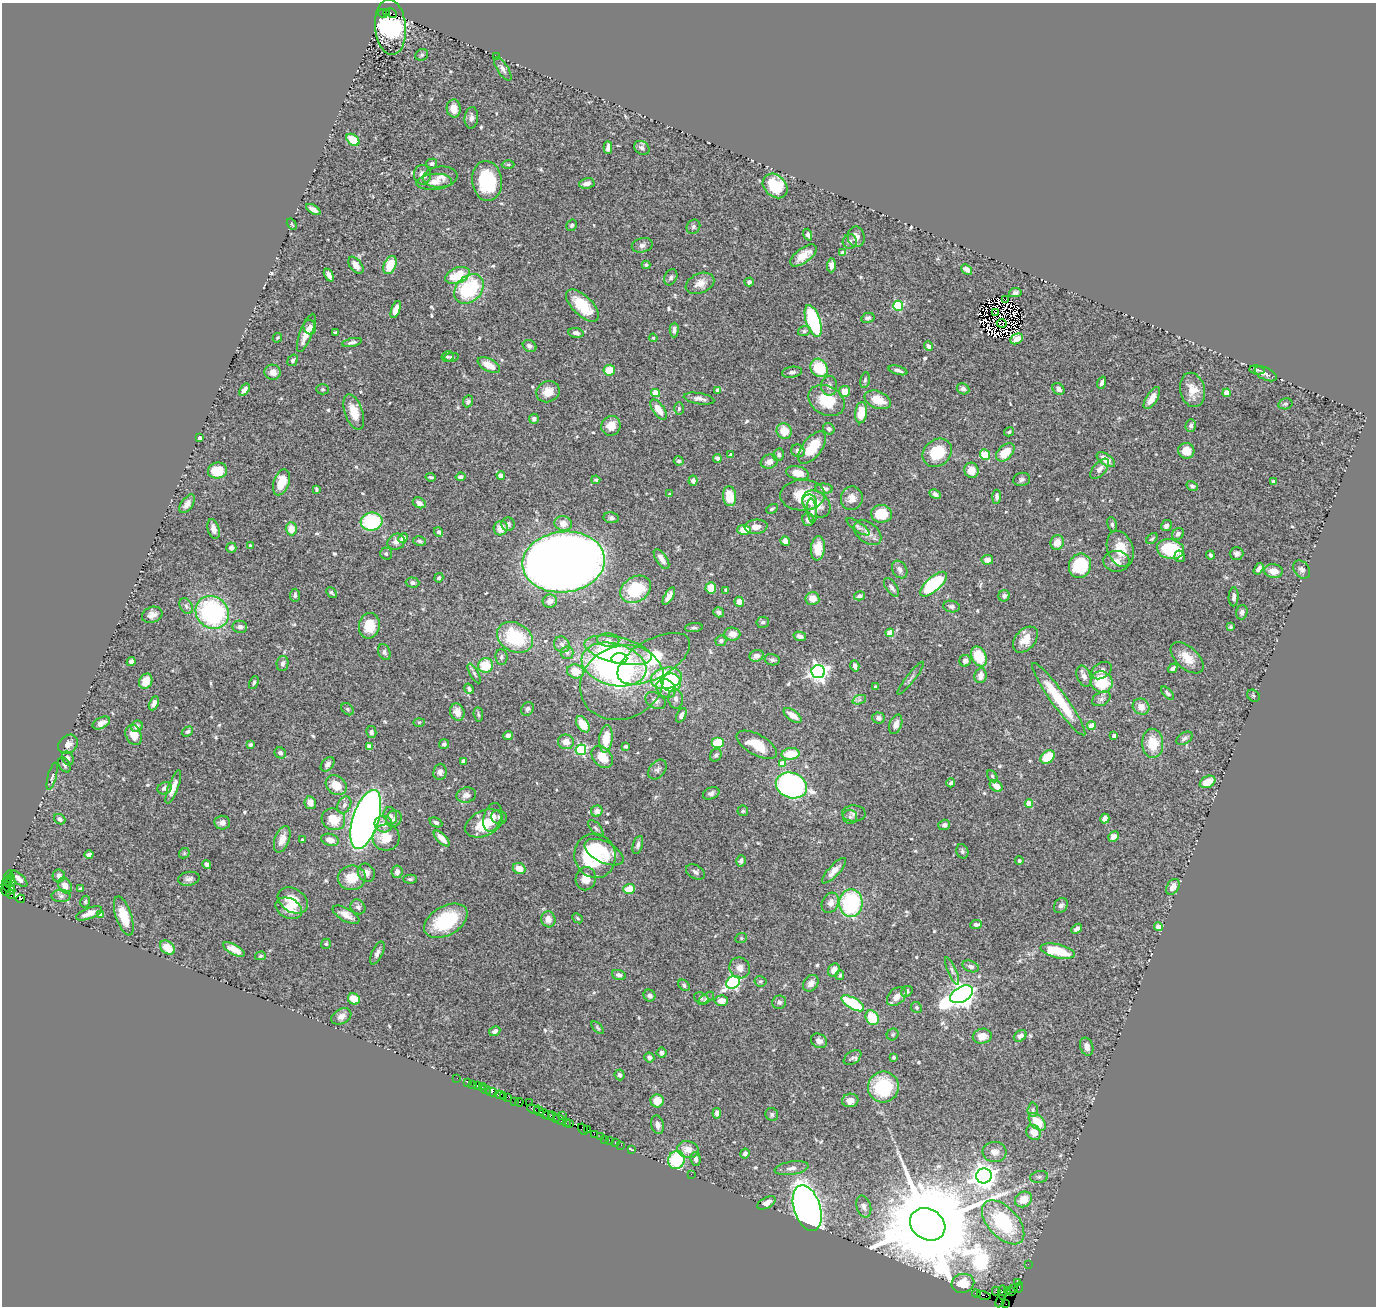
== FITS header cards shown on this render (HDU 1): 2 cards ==
NAXIS1  =                 1374
NAXIS2  =                 1304

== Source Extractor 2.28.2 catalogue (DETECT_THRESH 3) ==
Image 1374 x 1304 px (HDU 1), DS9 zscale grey, 1 PNG px = 1 image px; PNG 1378 x 1308 px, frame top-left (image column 1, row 1304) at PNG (2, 3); each listed source drawn as its Kron ellipse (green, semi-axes under 4 px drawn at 4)
Background 2.72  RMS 0.052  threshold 0.156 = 3 sigma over >= 5 px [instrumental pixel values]
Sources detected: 588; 9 with non-positive FLUX_AUTO (blend fragments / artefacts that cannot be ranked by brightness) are neither listed nor drawn; of the other 579, the 500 brightest by FLUX_AUTO listed and drawn (79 fainter detections omitted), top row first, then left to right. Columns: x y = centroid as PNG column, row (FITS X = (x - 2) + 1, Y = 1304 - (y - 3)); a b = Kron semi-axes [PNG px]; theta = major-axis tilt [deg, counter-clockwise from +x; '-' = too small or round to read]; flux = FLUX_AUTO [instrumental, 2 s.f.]
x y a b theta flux
383 13 5 2 - 210
387 13 3 2 - 300
391 13 6 2 -26 450
390 27 28 15 -85 530
422 55 6 5 - 6.5
497 56 3 2 - 5.6
503 69 14 5 -57 15
454 108 9 7 -87 27
471 118 11 6 85 15
353 140 7 5 -40 77
608 148 6 4 87 18
642 148 8 6 -35 12
432 164 5 5 - 8
508 165 6 4 0 5.3
422 175 9 8 - 26
440 177 17 10 5 29
487 181 20 15 -82 210
434 182 18 8 4 29
587 183 8 5 10 19
775 186 14 10 -44 150
313 209 8 4 -30 19
292 224 6 4 -58 4.9
572 225 6 5 - 6.8
693 227 7 6 - 7.7
808 235 6 4 -71 12
856 237 10 8 -82 24
850 241 7 7 - 11
642 245 10 7 14 15
843 253 4 4 - 23
803 255 15 7 37 46
356 265 10 6 -52 25
390 265 9 6 67 79
646 265 4 4 - 6
831 265 7 4 87 23
967 269 6 4 -42 22
329 275 7 4 -62 16
457 275 13 7 22 110
671 277 8 6 65 10
749 282 4 4 - 11
700 283 15 10 24 33
469 289 16 12 46 270
1015 293 6 4 12 8.1
1006 299 3 3 - 240
582 305 21 10 -44 95
898 306 5 5 - 270
396 309 9 4 70 23
996 312 3 2 - 7.7
868 318 6 5 - 7.9
813 321 16 7 -71 370
1002 323 5 2 - 6.1
310 327 7 6 - 14
674 330 7 4 88 12
804 331 6 5 - 7.6
306 333 20 6 69 42
336 333 4 3 - 6.3
576 333 8 5 -9 11
277 338 5 4 - 5.6
653 338 4 4 - 4.9
1017 339 7 5 26 24
352 342 10 4 13 12
530 346 7 5 -31 10
928 346 5 4 - 11
447 357 6 5 - 6.5
451 357 7 4 9 5.7
293 360 6 5 - 6.5
489 365 12 6 -28 44
819 368 10 8 -54 120
609 370 6 5 - 61
898 370 9 3 -16 11
1257 370 7 4 -8 6.2
273 372 8 7 - 21
792 372 10 5 8 10
1266 374 12 6 -26 12
865 380 8 5 80 6.5
1102 383 6 3 68 8.9
829 386 10 8 -87 15
323 389 6 5 - 5.5
963 389 6 5 - 14
1058 389 6 5 - 14
244 390 7 4 55 17
718 390 4 4 - 18
1192 390 17 12 -76 49
845 391 5 5 - 51
548 392 12 10 23 44
656 393 4 4 - 120
1227 393 4 4 - 59
1152 398 12 5 57 34
699 399 15 5 -9 17
827 400 19 14 -29 110
878 400 14 8 -22 61
468 401 6 5 - 9.8
1285 404 7 5 12 6.5
679 409 6 5 - 7.3
659 410 12 5 -55 41
354 412 18 9 -71 64
861 413 11 6 84 74
534 419 5 4 - 9.8
1191 425 6 5 - 11
611 426 10 9 - 38
829 429 6 5 - 8.3
784 431 8 7 - 58
1009 432 5 4 - 5.4
199 438 4 3 - 12
812 447 19 9 52 90
798 451 7 6 - 12
1186 451 8 8 - 38
1005 452 11 7 43 72
937 453 16 13 40 130
985 454 5 5 - 79
731 455 4 3 - 16
779 455 6 5 - 9.2
717 458 4 4 - 15
1106 460 10 5 -37 41
679 461 5 4 - 8.4
769 462 8 7 - 22
1100 469 12 6 49 19
971 470 8 7 - 39
217 471 9 8 - 64
797 473 12 6 -13 45
501 475 4 4 - 31
431 477 5 3 - 5.3
460 477 5 4 - 13
1022 479 8 6 14 9.3
596 480 4 3 - 5.1
693 481 5 4 - 16
281 482 13 8 70 62
1274 482 4 4 - 12
1192 486 6 4 -33 8.8
316 489 4 3 - 5.3
824 489 9 5 -6 12
670 494 3 3 - 5.4
935 494 6 4 -29 14
802 495 22 15 1 86
730 496 10 6 -83 94
997 497 7 4 88 13
852 498 12 11 - 30
810 502 8 7 - 12
419 503 7 5 -27 17
187 504 11 5 54 18
816 504 16 12 -39 53
772 509 6 4 29 6.9
812 511 12 4 -84 12
881 514 10 9 - 86
611 518 8 5 -10 9.3
808 520 6 5 - 14
371 522 11 9 7 240
563 523 8 7 - 33
508 524 7 6 - 11
1112 524 7 5 -80 7.7
1166 526 6 5 - 14
756 527 11 7 6 28
858 527 13 4 -35 12
501 528 7 7 - 43
213 529 10 5 -74 20
291 529 6 5 - 44
744 530 6 5 - 73
439 532 5 4 - 7.9
868 533 15 10 -39 30
1178 534 6 5 - 11
403 538 5 4 - 21
1152 539 6 4 47 5.2
420 541 6 4 -14 7.2
785 541 5 4 - 32
396 542 9 7 32 17
1057 542 7 6 - 36
250 546 3 3 - 6.8
231 548 5 5 - 12
818 548 12 7 84 65
1120 549 18 13 -70 69
1170 549 14 10 -12 190
386 554 6 6 - 7.1
1237 554 7 6 - 13
1210 555 4 3 - 8
1180 556 6 5 - 8.6
661 559 11 5 -57 22
987 560 6 5 - 21
1116 561 13 10 -4 29
564 562 41 30 7 7100
1080 566 12 11 - 180
900 569 9 7 -57 16
1259 569 6 4 58 18
1302 570 10 7 -52 13
1273 571 9 6 -6 38
439 578 5 4 - 7
412 583 7 5 -4 10
933 584 17 7 42 290
891 587 10 5 -55 15
711 588 5 5 - 68
636 589 16 12 31 170
726 590 4 4 - 5.1
331 593 6 3 -50 5.8
295 595 6 5 - 9.5
669 596 10 4 60 21
860 596 6 4 12 11
1004 596 6 5 - 12
1234 597 9 5 88 12
812 599 7 6 - 32
550 601 7 6 - 21
739 602 5 5 - 21
186 606 8 6 -62 11
951 606 8 6 -8 10
212 612 17 15 -41 550
719 612 5 5 - 10
1242 612 7 5 74 13
152 615 10 8 19 20
763 622 6 5 - 8.2
369 626 13 10 79 85
240 627 7 6 - 15
1231 627 4 4 - 4.8
694 628 9 4 6 7.4
890 633 4 4 - 73
732 634 8 6 -6 30
800 636 6 4 -17 14
515 637 19 14 -29 200
608 640 11 6 -2 15
1025 640 15 10 47 50
721 641 5 5 - 9.6
562 644 8 7 - 14
618 650 34 13 -13 180
384 652 8 6 -66 10
567 653 6 6 - 9.7
757 656 7 5 21 20
501 657 8 6 -83 9
979 657 10 7 -63 99
1187 658 20 11 -43 54
619 659 8 5 4 89
654 659 40 19 29 280
772 660 7 5 -11 9.3
131 661 4 4 - 10
965 661 6 5 - 13
282 663 8 6 80 13
614 664 33 21 -15 860
486 666 7 7 - 90
855 666 6 4 -73 13
1173 668 5 4 - 13
575 671 9 7 -17 58
1101 671 11 7 33 16
818 672 7 6 - 1600
474 673 11 4 -60 8.7
980 676 7 6 - 23
1084 676 11 6 -70 17
666 678 16 10 11 260
911 678 20 3 52 9.3
146 681 8 6 63 42
254 682 7 4 66 6.2
1102 682 11 10 - 150
622 683 43 36 23 330
671 683 9 9 - 130
875 687 3 3 - 6.3
666 688 10 8 -43 59
469 689 5 4 - 7.9
1167 693 8 4 -49 11
1253 696 7 5 -39 6.6
676 699 10 7 -81 15
1059 699 44 7 -54 180
1101 699 10 6 27 14
655 700 11 7 -30 17
859 700 7 4 18 7.7
154 703 7 4 65 18
1141 707 8 8 - 29
348 709 7 5 -42 7.4
527 709 7 6 - 9.7
457 712 9 7 -67 29
478 714 7 4 -85 6.5
681 715 8 4 65 12
793 716 10 5 -36 37
878 718 6 5 - 15
419 722 6 4 2 4.9
101 723 9 5 27 23
583 724 9 5 -56 64
896 724 10 6 70 20
137 726 6 5 - 14
1091 726 4 4 - 71
187 732 6 4 33 8.3
371 732 6 5 - 9.3
134 735 10 7 -64 39
508 736 5 4 - 14
1114 736 4 4 - 11
1184 738 9 5 32 11
606 739 14 6 84 78
566 742 8 7 - 30
718 743 6 5 - 78
1153 743 14 10 -87 83
68 744 11 8 43 23
444 744 5 5 - 9.6
250 745 4 4 - 8
757 745 22 10 -29 72
626 746 4 3 - 6.9
369 747 4 4 - 41
581 750 5 5 - 380
280 753 6 5 - 7.9
791 754 9 6 4 77
716 755 7 5 62 7.2
602 757 12 9 -46 70
1048 757 8 6 37 81
68 758 7 5 -62 14
463 761 4 3 - 7.6
782 763 4 4 - 53
328 764 8 5 48 13
65 765 8 5 -59 8.5
657 769 11 7 50 12
440 772 8 6 85 14
52 776 14 4 75 9.6
992 776 7 4 -61 6.2
1208 782 8 5 28 50
951 783 4 3 - 7.1
336 785 11 9 -39 62
791 785 16 12 -20 970
996 786 7 5 -38 28
173 787 18 5 69 32
165 788 7 6 - 14
711 793 8 6 22 11
466 795 10 7 13 18
310 803 6 5 - 21
1029 804 4 4 - 67
344 805 9 6 62 15
597 811 6 5 - 23
743 811 5 5 - 6.1
854 813 11 8 0 14
390 816 8 6 -73 12
492 817 15 9 74 34
499 817 8 7 - 8.8
850 817 7 7 - 8.8
60 819 6 5 - 11
333 819 12 10 -26 77
366 819 31 13 72 3100
394 819 8 7 - 11
1105 819 5 4 - 15
436 822 7 4 -25 9.8
222 823 8 7 - 17
484 823 20 12 24 110
384 824 9 8 - 21
944 825 6 5 - 11
596 828 10 5 -48 8.1
1113 836 5 5 - 23
386 837 13 13 - 72
442 838 10 4 -45 30
282 839 14 7 70 36
302 840 3 3 - 6.9
330 840 9 6 -15 27
638 845 9 5 74 11
962 851 7 6 - 8
604 852 21 10 -26 71
184 853 6 5 - 4.9
89 855 4 4 - 19
595 856 22 20 -74 270
741 861 5 5 - 12
1019 861 4 4 - 5.9
207 864 4 4 - 14
519 868 6 5 - 45
834 871 16 5 47 25
397 872 6 5 - 18
695 872 10 6 -30 12
366 873 9 8 - 19
8 876 6 3 65 210
59 876 6 6 - 11
352 878 14 12 8 72
11 879 3 3 - 67
19 879 10 5 -43 19
189 879 11 7 10 15
410 879 7 4 -2 7.7
586 879 12 10 79 41
7 882 4 4 - 510
11 883 5 3 - 410
65 885 8 6 -58 28
1173 887 8 6 57 31
8 888 8 4 -37 260
80 889 4 3 - 6.3
629 889 6 5 - 50
6 891 6 2 -56 210
10 894 5 3 - 110
61 896 9 6 0 14
20 899 4 3 - 1400
293 900 16 11 -32 66
85 902 6 4 78 5.7
830 903 10 8 63 26
851 903 14 11 86 380
1061 906 8 6 53 13
358 907 8 7 - 10
289 908 14 10 -26 50
89 913 14 5 21 27
101 915 4 4 - 22
346 915 15 6 -29 28
124 916 20 8 -71 85
578 918 6 4 -41 5.2
548 919 8 7 - 25
446 921 24 14 30 220
976 925 6 4 5 11
1159 927 4 4 - 49
1077 929 6 4 40 13
741 938 6 5 - 5.4
326 944 5 4 - 5.6
167 948 8 6 -40 52
234 949 12 5 -28 31
1058 951 18 7 -13 140
377 953 12 5 64 15
260 956 5 4 - 4.9
971 966 8 5 -21 12
740 968 11 10 - 25
834 970 7 5 61 28
952 971 15 4 -66 11
619 975 7 5 -19 12
840 975 5 3 - 5.2
760 981 6 5 - 6.4
733 982 7 5 35 510
811 983 9 7 51 18
684 985 6 4 -40 6.9
907 991 6 5 - 10
962 994 12 7 29 3700
649 996 6 5 - 11
897 996 11 7 43 29
701 998 7 5 -21 6.7
706 998 9 4 36 7.3
354 999 6 5 - 59
721 1001 7 5 4 31
779 1002 7 6 - 11
853 1003 13 5 -30 210
916 1007 6 5 - 6.5
341 1016 10 7 29 19
872 1018 8 6 -59 110
597 1028 8 3 -46 5.1
495 1031 6 4 29 14
893 1034 6 5 - 5.7
982 1036 9 7 9 33
1020 1036 7 5 36 17
819 1041 8 6 -28 15
1087 1047 9 6 -72 20
662 1053 5 4 - 15
649 1057 5 5 - 16
894 1057 3 3 - 8.4
852 1058 10 6 36 10
620 1075 5 5 - 12
457 1078 2 2 - 24
468 1082 2 2 - 80
473 1084 3 2 - 37
477 1086 4 3 - 260
482 1086 2 2 - 78
883 1087 15 15 - 210
486 1090 6 3 -20 120
491 1092 6 3 -15 420
500 1095 5 3 - 230
503 1096 2 2 - 210
508 1097 4 2 - 270
850 1100 8 6 5 26
657 1101 6 6 - 43
515 1102 3 2 - 120
519 1102 4 3 - 190
529 1103 2 2 - 50
533 1109 6 3 -24 460
1033 1110 7 5 87 9
539 1111 5 3 - 180
717 1113 5 4 - 15
544 1114 5 3 - 330
772 1114 7 6 - 9
562 1115 4 2 - 87
549 1116 5 3 - 620
554 1117 6 3 -51 600
560 1120 7 3 -41 360
566 1122 4 2 - 220
1037 1122 10 6 -46 94
570 1123 3 2 - 130
657 1125 9 6 -75 19
583 1129 6 3 -59 200
588 1130 2 2 - 71
1034 1132 8 6 -53 42
594 1134 2 2 - 83
601 1137 3 3 - 170
605 1139 3 2 - 82
609 1140 2 2 - 99
615 1142 3 2 - 110
621 1145 2 2 - 86
631 1150 3 2 - 110
688 1150 11 8 -11 34
995 1152 12 10 -6 27
745 1154 5 4 - 12
696 1159 7 5 -83 11
676 1160 9 8 - 190
792 1168 17 6 9 20
691 1174 2 2 - 36
984 1176 8 7 - 3400
1039 1177 9 6 10 9.1
1023 1199 9 7 32 54
767 1203 10 5 27 20
864 1206 11 7 -72 17
807 1208 24 13 -73 2300
1003 1222 27 15 -47 290
928 1224 18 15 -32 97000
1028 1264 2 2 - 51
1017 1282 3 2 - 230
963 1283 11 9 13 78
1019 1287 5 3 - 200
1014 1288 2 2 - 100
1007 1290 3 2 - 180
996 1291 4 3 - 100
1002 1292 7 3 87 270
1012 1292 2 2 - 38
976 1293 4 3 - 150
984 1295 7 3 -14 270
1000 1301 7 2 61 91
1006 1304 2 2 - 15
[79 fainter detections neither listed nor drawn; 9 non-positive-flux detections neither listed nor drawn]